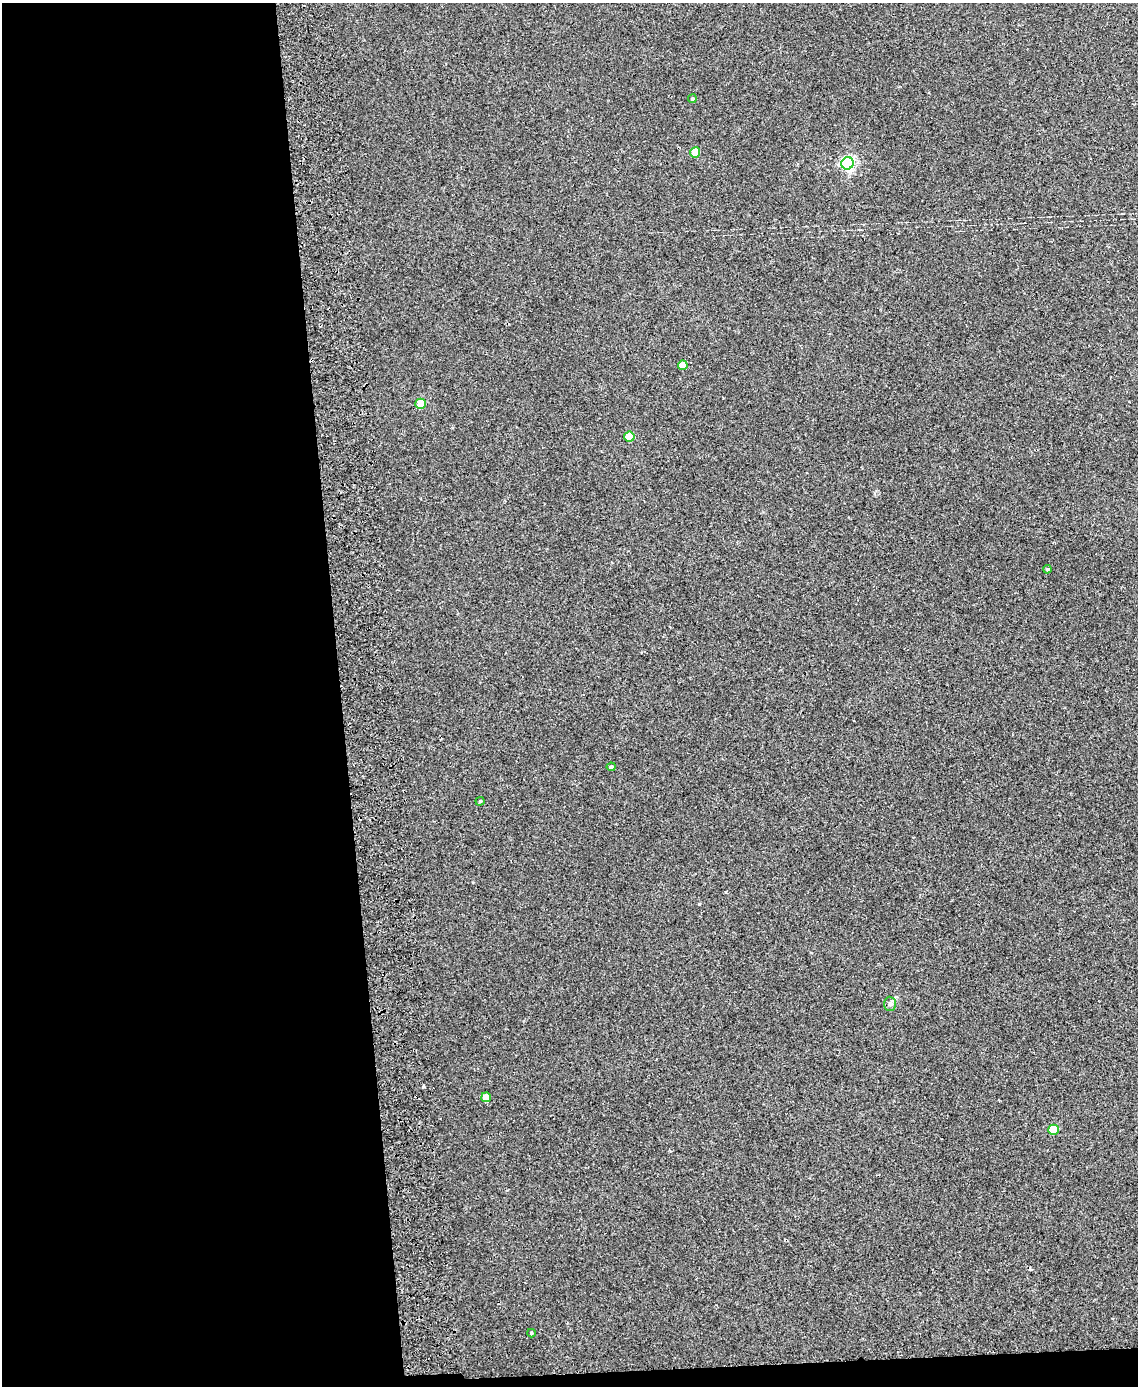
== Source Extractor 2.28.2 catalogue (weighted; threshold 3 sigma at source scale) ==
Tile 9 of 4 x 3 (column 1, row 3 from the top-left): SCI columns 57-1192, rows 143-1526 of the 4656 x 4538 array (HDU 1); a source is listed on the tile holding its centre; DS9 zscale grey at full resolution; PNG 1140 x 1388 px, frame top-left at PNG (2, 3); each listed source drawn as its Kron ellipse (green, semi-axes under 4 px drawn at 4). Shown black and unused: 31% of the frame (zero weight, under 2 of 3 exposures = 3% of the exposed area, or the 3 px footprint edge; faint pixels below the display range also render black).
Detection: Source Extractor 2.28.2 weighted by HDU 2 'WHT'; one run over the whole footprint, this tile lists its part. Background 0.0315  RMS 0.0064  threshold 0.0289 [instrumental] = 3 sigma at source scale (4.5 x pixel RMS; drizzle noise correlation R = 1.50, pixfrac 1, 0.05/0.05 arcsec/px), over >= 5 px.
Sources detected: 14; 1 cosmic-ray / hot-pixel residue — neither listed nor drawn; the other 13 listed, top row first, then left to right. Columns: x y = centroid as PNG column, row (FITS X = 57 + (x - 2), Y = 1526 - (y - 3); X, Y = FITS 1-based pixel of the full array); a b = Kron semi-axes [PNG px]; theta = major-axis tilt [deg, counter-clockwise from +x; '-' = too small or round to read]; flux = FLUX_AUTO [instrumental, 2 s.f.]
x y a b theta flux
692 99 4 4 - 0.99
695 152 5 5 - 14
848 163 6 6 - 120
683 365 5 4 - 7.6
421 404 5 5 - 16
629 437 5 5 - 16
1047 569 4 4 - 0.73
611 767 4 4 - 1.5
480 801 4 4 - 0.67
890 1004 7 6 - 1.6
486 1097 5 5 - 7
1053 1130 5 5 - 21
532 1333 4 4 - 0.71